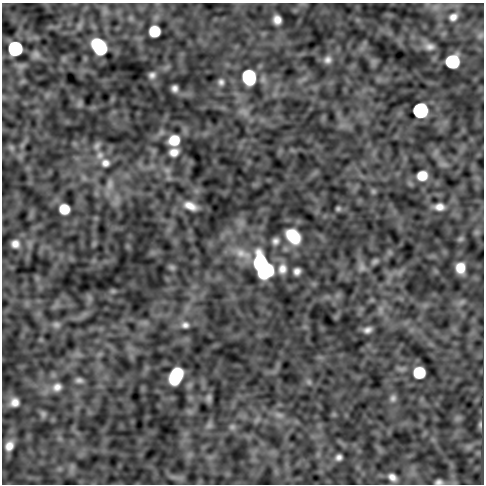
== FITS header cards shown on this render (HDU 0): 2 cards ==
NAXIS1  =                  482
NAXIS2  =                  482

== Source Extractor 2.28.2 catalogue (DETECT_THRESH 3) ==
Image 482 x 482 px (HDU 0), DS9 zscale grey, 1 PNG px = 1 image px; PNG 486 x 486 px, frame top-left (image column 1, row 482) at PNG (2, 3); no overlay
Background -2.33e-05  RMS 4.7e-04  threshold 0.0014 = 3 sigma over >= 5 px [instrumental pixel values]
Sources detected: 65; all 65 listed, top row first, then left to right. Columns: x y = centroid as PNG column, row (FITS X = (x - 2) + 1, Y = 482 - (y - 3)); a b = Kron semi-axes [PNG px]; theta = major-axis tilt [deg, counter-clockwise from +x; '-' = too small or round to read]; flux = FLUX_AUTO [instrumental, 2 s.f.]
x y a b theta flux
453 17 11 9 25 0.2
277 20 8 7 - 0.27
154 31 9 8 - 1
480 35 9 7 45 0.094
99 46 13 9 -53 2.7
429 46 12 8 -6 0.19
15 48 9 9 - 4
36 55 10 9 - 0.14
328 60 10 9 - 0.16
452 62 9 9 - 2.7
152 75 8 7 - 0.13
249 77 11 9 -75 2.9
221 82 9 7 -84 0.12
174 88 6 6 - 0.14
79 104 9 7 67 0.08
420 110 9 9 - 5.4
244 112 15 8 -27 0.24
174 140 10 9 - 0.73
97 146 12 7 57 0.13
11 147 9 7 -58 0.086
174 152 8 7 - 0.28
100 155 12 11 - 0.26
105 163 11 10 - 0.21
422 176 9 8 - 0.6
110 185 18 8 82 0.25
373 191 7 7 - 0.066
190 206 17 9 -22 0.37
439 207 14 10 -1 0.28
64 209 8 8 - 0.67
338 209 6 5 - 0.071
293 236 18 12 -48 1.3
460 239 8 5 27 0.057
275 241 9 9 - 0.16
15 244 8 7 - 0.23
242 253 30 13 -24 0.79
375 261 10 7 30 0.1
261 264 14 10 -78 3.8
172 267 9 6 -44 0.066
362 267 15 10 -82 0.21
460 268 9 8 - 0.51
282 269 14 11 83 0.32
265 270 12 10 36 3.9
297 271 7 6 - 0.18
113 291 6 5 - 0.049
380 309 10 6 -84 0.14
56 325 10 8 -4 0.12
185 325 11 9 -19 0.17
367 330 8 6 19 0.15
419 373 9 8 - 1.4
176 376 14 9 65 2.3
79 380 9 6 -13 0.12
309 382 7 7 - 0.079
57 387 12 11 - 0.24
209 398 11 6 89 0.11
393 398 10 8 70 0.13
14 402 9 8 - 0.26
43 414 9 7 -87 0.088
279 415 14 6 -4 0.16
209 425 10 7 38 0.11
480 425 9 5 90 0.068
232 427 9 7 24 0.099
9 446 10 8 64 0.3
339 457 6 5 - 0.13
392 477 10 7 -38 0.21
439 482 7 5 4 0.12
At the frame edge (FLAGS 8, measured only in part): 1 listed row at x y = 439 482